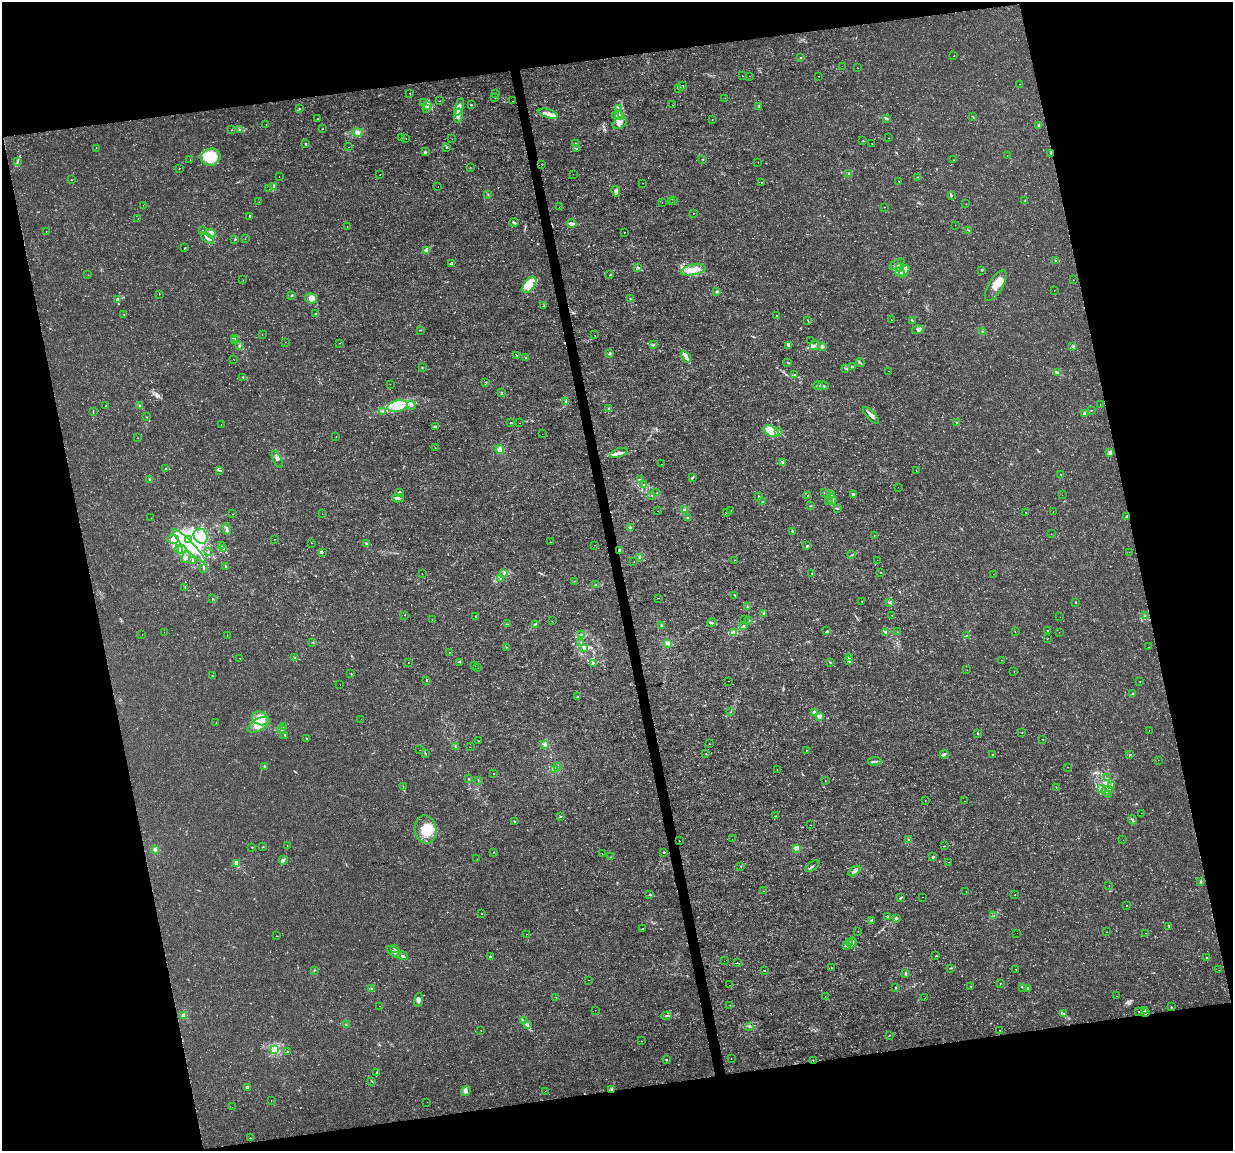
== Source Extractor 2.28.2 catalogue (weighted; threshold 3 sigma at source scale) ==
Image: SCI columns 1-4923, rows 31-4624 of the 4923 x 4701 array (HDU 1 of 3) = the unmasked area's bounding box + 8 px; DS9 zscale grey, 4 x 4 block average (1 PNG px = mean of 4 x 4 image px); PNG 1235 x 1153 px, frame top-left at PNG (2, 2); each listed source drawn as its Kron ellipse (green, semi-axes under 4 px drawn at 4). Shown black and unused: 26% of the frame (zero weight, under 3 of 4 exposures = <1% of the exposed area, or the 3 px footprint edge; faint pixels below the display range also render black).
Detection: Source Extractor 2.28.2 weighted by HDU 2 'WHT'. Background 0.00169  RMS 7.7e-04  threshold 0.00348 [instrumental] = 3 sigma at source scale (4.5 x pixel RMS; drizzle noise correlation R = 1.50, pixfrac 1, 0.0396/0.0396 arcsec/px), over >= 5 px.
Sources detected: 699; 8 too faint to see at this stretch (4 x 4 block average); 11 inside a brighter object's white glare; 5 cosmic-ray / hot-pixel residue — neither listed nor drawn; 13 coinciding with a brighter row at this scale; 46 inside a brighter listed object's ellipse — not listed separately; of the other 616, all 500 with FLUX_AUTO >= 0.0976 (the completeness limit of this list) listed and drawn (116 fainter detections not listed), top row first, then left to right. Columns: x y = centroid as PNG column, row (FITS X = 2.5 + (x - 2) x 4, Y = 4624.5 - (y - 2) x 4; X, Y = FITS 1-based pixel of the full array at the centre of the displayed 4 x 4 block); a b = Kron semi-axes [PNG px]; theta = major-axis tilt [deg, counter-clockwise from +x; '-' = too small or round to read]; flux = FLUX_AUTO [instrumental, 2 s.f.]
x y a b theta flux
954 55 2 2 - 0.11
801 58 3 2 - 0.31
842 66 2 2 - 0.15
858 68 2 2 - 0.14
742 76 2 2 - 0.12
750 76 2 2 - 0.13
819 76 2 2 - 0.15
1020 84 2 2 - 0.22
682 85 2 2 - 0.23
678 88 2 2 - 0.2
410 93 2 2 - 0.13
496 93 2 2 - 0.14
495 98 2 2 - 0.18
725 98 2 2 - 0.16
440 101 2 2 - 0.14
512 101 2 2 - 0.14
424 103 2 2 - 0.17
471 105 2 2 - 0.4
672 105 2 2 - 0.15
428 106 2 2 - 0.49
759 106 2 2 - 0.28
459 107 9 4 72 3.2
427 108 2 2 - 0.16
299 109 2 2 - 0.29
618 109 2 2 - 0.23
548 114 10 4 -18 3.5
458 115 7 4 79 2.3
615 115 2 2 - 0.19
619 115 4 3 - 1.2
973 117 2 2 - 0.24
317 119 2 2 - 0.18
712 119 2 2 - 0.13
886 119 4 2 - 0.69
620 123 8 5 35 3
266 124 2 2 - 0.098
1039 125 3 2 - 0.41
240 129 3 2 - 0.56
323 129 2 2 - 0.23
232 130 2 2 - 0.22
358 132 5 4 - 1.6
402 137 2 2 - 0.11
406 138 2 2 - 0.19
889 138 2 2 - 0.13
452 139 2 2 - 0.14
863 141 2 2 - 0.21
306 143 2 2 - 0.24
576 143 2 2 - 0.26
872 144 2 2 - 0.16
349 147 2 2 - 0.12
446 147 2 2 - 0.32
96 148 2 2 - 0.16
576 149 3 2 - 0.51
425 152 3 2 - 0.64
1051 153 2 2 - 0.29
1007 156 2 2 - 0.11
211 157 10 8 15 20
190 159 2 2 - 0.1
703 159 2 2 - 0.16
954 160 2 2 - 0.11
18 161 4 2 - 0.62
758 162 2 2 - 0.1
542 164 2 2 - 0.1
470 167 2 2 - 0.1
179 168 2 2 - 0.11
849 173 3 3 - 0.52
573 174 2 2 - 0.12
380 175 2 2 - 0.12
279 177 2 2 - 0.11
917 177 2 2 - 0.17
71 180 2 2 - 0.15
899 181 2 2 - 0.36
643 183 2 2 - 0.16
762 183 2 2 - 0.16
274 187 2 2 - 0.18
438 187 2 2 - 0.11
269 189 2 2 - 0.12
616 191 5 3 - 1.6
488 194 2 2 - 0.2
951 196 2 2 - 0.59
1025 200 2 2 - 0.22
674 201 2 2 - 0.24
259 202 2 2 - 0.11
662 202 2 2 - 0.26
672 202 2 2 - 0.13
966 204 2 2 - 0.12
143 205 2 2 - 0.1
559 207 2 2 - 0.1
885 207 2 2 - 0.19
693 213 2 2 - 0.21
250 216 3 2 - 0.6
138 219 2 2 - 0.33
514 222 4 2 - 1
571 224 5 3 - 2.3
955 225 2 2 - 0.3
347 227 2 2 - 0.24
46 231 2 2 - 0.19
202 231 3 2 - 0.44
969 231 2 2 - 0.21
624 232 2 2 - 0.19
211 233 5 3 - 1.6
207 238 8 2 -42 1.9
235 239 3 2 - 0.39
245 239 2 2 - 0.14
185 248 2 2 - 0.47
427 251 4 3 - 0.91
1056 260 2 2 - 0.14
451 263 3 2 - 0.9
897 264 8 3 30 1.6
638 267 4 2 - 0.44
900 268 3 2 - 0.64
693 270 12 5 9 4.9
982 270 3 2 - 0.42
904 271 6 3 57 1.7
900 272 4 2 - 1
88 275 2 2 - 0.11
610 275 2 2 - 0.26
243 280 2 2 - 0.11
1073 280 2 2 - 0.13
529 285 9 5 55 6.4
996 286 17 7 59 6.5
1054 290 2 2 - 0.47
717 291 3 2 - 0.47
159 294 2 2 - 0.16
291 295 3 2 - 0.44
311 298 6 5 - 3
118 299 2 2 - 3.1
630 299 2 2 - 0.34
544 306 2 2 - 0.33
315 314 2 2 - 0.85
124 315 2 2 - 0.12
777 316 2 2 - 0.68
808 320 3 2 - 0.29
891 320 2 2 - 0.16
912 321 2 2 - 0.15
420 330 3 2 - 0.25
918 330 6 2 10 1
982 332 3 2 - 0.5
262 335 2 2 - 0.18
594 335 2 2 - 0.12
235 338 3 2 - 0.44
235 341 2 2 - 0.24
811 341 2 2 - 0.1
285 342 2 2 - 0.12
340 343 2 2 - 0.12
653 344 3 2 - 0.46
239 345 3 2 - 0.31
788 345 4 2 - 1.1
815 345 5 2 - 0.99
822 346 3 2 - 1.2
1073 346 3 2 - 0.62
610 353 3 2 - 0.7
517 355 2 2 - 0.28
686 357 6 3 -60 2.3
526 358 2 2 - 0.36
233 359 2 2 - 0.12
788 363 2 2 - 0.17
860 363 4 2 - 0.53
422 367 2 2 - 0.17
852 367 2 2 - 0.82
845 369 3 2 - 0.33
889 371 2 2 - 0.12
1057 373 4 3 - 0.76
795 375 3 2 - 0.41
243 377 2 2 - 0.33
486 382 3 2 - 0.21
390 384 2 2 - 0.11
818 385 4 3 - 1.1
823 386 5 2 - 0.77
501 392 2 2 - 0.15
566 401 4 2 - 0.71
1100 404 2 2 - 0.13
411 405 5 3 - 1.4
106 406 3 2 - 0.41
139 406 2 2 - 0.34
398 406 10 5 13 5.8
609 409 3 2 - 0.57
1091 410 2 2 - 0.14
383 411 2 2 - 0.32
93 412 3 2 - 0.37
1085 414 2 2 - 3
871 416 11 3 -47 2.4
146 417 2 2 - 0.16
956 422 2 2 - 0.36
511 423 2 2 - 0.2
520 423 2 2 - 0.26
221 425 2 2 - 0.11
435 426 3 2 - 0.98
771 431 8 4 -33 17
779 431 2 2 - 0.22
542 434 2 2 - 0.14
336 437 2 2 - 0.21
138 438 2 2 - 0.15
435 448 2 2 - 0.19
500 450 4 4 - 1.4
1110 452 3 2 - 1.8
619 453 9 3 17 2.4
277 459 9 3 -64 1.4
782 462 2 2 - 0.46
661 464 2 2 - 0.15
165 468 2 2 - 0.27
916 470 2 2 - 0.2
219 471 4 2 - 0.51
1061 475 2 2 - 0.13
692 478 3 2 - 0.54
150 480 3 2 - 0.7
640 480 3 2 - 0.58
643 485 3 2 - 0.25
898 487 2 2 - 0.12
399 493 3 2 - 0.99
657 493 2 2 - 0.2
824 493 2 2 - 0.11
831 494 4 3 - 0.79
652 495 2 2 - 0.18
853 495 3 2 - 1.7
1062 495 2 2 - 0.13
759 496 4 2 - 0.33
807 496 2 2 - 0.11
398 498 6 2 -3 0.94
832 499 5 3 - 0.98
829 501 2 2 - 0.24
763 502 2 2 - 0.24
810 506 2 2 - 0.16
684 509 4 3 - 0.76
837 509 2 2 - 0.29
731 510 2 2 - 0.24
658 511 2 2 - 0.62
1053 512 2 2 - 0.12
726 513 2 2 - 0.11
1026 513 2 2 - 0.33
233 514 2 2 - 0.18
322 514 2 2 - 0.15
1127 516 2 2 - 0.44
151 518 2 2 - 0.15
688 518 3 2 - 0.71
630 528 3 2 - 0.51
227 529 5 4 - 1.3
792 531 3 2 - 0.55
1051 534 2 2 - 0.12
874 535 2 2 - 0.28
201 536 8 6 -54 6.2
173 539 6 4 -16 2.8
274 539 2 2 - 0.17
189 540 2 2 - 57
550 542 2 2 - 0.22
311 543 2 2 - 0.17
366 544 4 2 - 0.85
221 545 2 2 - 0.22
594 545 2 2 - 0.14
189 546 23 4 -46 11
807 546 3 2 - 0.52
182 549 4 3 - 1.4
224 549 3 2 - 0.8
179 550 4 3 - 2
620 550 3 2 - 0.96
208 551 3 2 - 0.34
322 552 3 2 - 0.58
1129 552 2 2 - 0.17
852 555 2 2 - 0.35
186 557 6 3 61 1.2
640 558 4 3 - 0.82
193 560 3 2 - 0.38
734 560 2 2 - 0.11
877 560 2 2 - 0.16
634 562 2 2 - 0.19
226 566 2 2 - 0.39
204 568 3 2 - 0.52
881 572 2 2 - 0.15
504 573 2 2 - 0.34
422 574 2 2 - 0.21
812 574 2 2 - 0.19
993 574 2 2 - 0.13
501 578 2 2 - 0.2
574 581 2 2 - 0.13
596 585 3 2 - 0.43
185 587 2 2 - 0.24
735 595 4 2 - 0.39
659 598 2 2 - 0.098
212 599 2 2 - 0.24
862 601 2 2 - 0.17
890 602 2 2 - 0.29
1076 603 3 2 - 0.3
747 607 3 2 - 0.48
764 614 4 3 - 0.69
405 615 2 2 - 0.11
892 615 2 2 - 0.21
1145 616 2 2 - 0.16
476 617 2 2 - 0.47
1060 617 2 2 - 0.098
744 619 2 2 - 0.13
432 620 2 2 - 0.13
748 620 2 2 - 0.33
552 621 2 2 - 0.11
712 623 4 2 - 0.7
507 624 3 2 - 0.26
535 624 4 2 - 0.7
661 625 2 2 - 0.38
744 626 3 2 - 0.54
1047 630 2 2 - 0.26
827 631 3 2 - 0.34
164 632 2 2 - 0.11
886 632 2 2 - 2.9
897 632 2 2 - 0.15
1015 632 2 2 - 0.1
1059 632 2 2 - 0.11
734 633 3 2 - 0.58
142 634 2 2 - 0.17
581 634 2 2 - 0.28
227 635 2 2 - 0.13
966 636 2 2 - 0.23
1048 638 2 2 - 0.11
313 642 2 2 - 0.3
581 642 4 2 - 0.49
667 643 4 3 - 1.3
506 647 2 2 - 0.19
1149 647 2 2 - 0.14
584 648 4 3 - 1.1
449 652 2 2 - 0.24
239 658 2 2 - 0.24
295 658 2 2 - 0.42
849 658 3 2 - 0.97
1001 660 2 2 - 0.15
849 661 3 3 - 0.64
460 662 2 2 - 0.29
830 662 2 2 - 0.32
408 663 2 2 - 0.15
593 663 4 2 - 0.43
475 666 2 2 - 0.12
477 668 2 2 - 0.43
967 670 2 2 - 0.15
1014 672 2 2 - 0.12
351 674 2 2 - 0.23
213 676 2 2 - 0.16
427 680 2 2 - 0.4
729 681 2 2 - 0.19
1140 681 2 2 - 0.13
340 684 2 2 - 0.11
1132 694 3 2 - 0.41
578 697 2 2 - 0.98
730 712 2 2 - 0.17
814 712 2 2 - 4.8
819 716 4 3 - 1.1
261 718 8 6 -21 7.3
361 719 2 2 - 0.12
216 723 2 2 - 0.12
259 725 12 6 29 6.8
284 727 2 2 - 0.17
281 729 4 2 - 1.1
1149 731 2 2 - 0.15
978 733 3 2 - 0.3
1022 733 2 2 - 0.15
285 735 3 2 - 0.5
306 738 2 2 - 0.35
1043 739 2 2 - 0.11
478 741 2 2 - 0.18
545 744 3 3 - 0.95
709 744 2 2 - 0.32
455 747 3 2 - 0.32
470 747 2 2 - 0.2
420 750 2 2 - 0.11
806 750 2 2 - 0.12
425 753 2 2 - 0.19
706 754 2 2 - 0.44
944 754 5 2 - 0.96
993 755 2 2 - 0.99
1130 755 3 2 - 0.34
1158 760 2 2 - 0.098
875 761 7 2 4 1.2
265 766 2 2 - 0.54
557 767 2 2 - 0.16
1068 767 2 2 - 0.26
554 769 4 2 - 0.48
777 770 2 2 - 0.17
494 773 2 2 - 0.12
1107 778 2 2 - 0.24
469 779 2 2 - 0.16
478 781 2 2 - 0.16
825 781 2 2 - 0.14
1112 785 2 2 - 0.16
403 786 2 2 - 0.17
1056 787 2 2 - 0.12
1102 789 3 2 - 0.53
1107 791 6 2 22 1.1
1108 794 2 2 - 0.14
925 800 2 2 - 0.17
964 801 2 2 - 0.25
1141 813 2 2 - 0.11
775 816 2 2 - 0.15
560 817 2 2 - 0.27
1132 820 5 2 - 1.1
515 821 2 2 - 0.43
810 825 2 2 - 0.1
426 830 14 11 -79 13
732 839 2 2 - 0.14
908 840 3 2 - 0.54
1123 840 2 2 - 0.14
679 841 2 2 - 0.28
287 845 2 2 - 0.14
263 846 2 2 - 0.23
944 846 2 2 - 0.22
252 847 2 2 - 0.32
796 848 3 3 - 1.4
155 850 4 3 - 0.83
493 852 2 2 - 0.15
664 852 2 2 - 0.51
602 854 2 2 - 0.39
611 857 2 2 - 0.26
933 857 2 2 - 3.2
477 859 2 2 - 0.21
283 860 4 3 - 1.3
948 862 2 2 - 0.12
237 864 2 2 - 8.9
741 866 2 2 - 0.24
812 866 8 2 39 1.1
854 871 7 3 35 1.7
1200 882 3 2 - 0.37
1109 885 2 2 - 0.099
763 891 2 2 - 0.13
966 892 2 2 - 0.1
649 895 3 2 - 0.27
1015 895 2 2 - 0.2
922 897 2 2 - 0.12
900 898 3 2 - 0.84
1126 905 2 2 - 0.14
481 914 2 2 - 0.18
994 915 2 2 - 0.28
888 916 4 2 - 0.52
896 918 3 2 - 0.77
872 920 3 2 - 0.29
1169 926 3 2 - 0.39
642 929 3 2 - 0.39
858 931 2 2 - 0.1
1107 932 2 2 - 0.24
1017 933 2 2 - 0.11
1146 933 2 2 - 0.21
526 934 2 2 - 0.19
277 936 2 2 - 0.17
849 943 3 2 - 0.31
852 943 6 2 73 1
847 946 4 2 - 0.65
395 948 4 2 - 1.4
394 952 8 2 -34 1.5
403 956 5 3 - 1.3
936 956 2 2 - 0.28
490 957 4 2 - 0.83
1207 958 3 2 - 0.37
724 961 2 2 - 0.12
737 963 2 2 - 1.2
832 968 2 2 - 0.18
951 968 3 2 - 0.33
1016 969 2 2 - 0.18
314 970 2 2 - 0.34
764 970 2 2 - 0.78
1219 970 2 2 - 0.31
906 973 2 2 - 0.73
588 980 2 2 - 0.46
1000 984 2 2 - 0.23
729 985 2 2 - 0.12
971 986 2 2 - 0.14
1022 987 3 2 - 0.36
371 988 2 2 - 0.29
896 988 2 2 - 0.72
1027 988 3 3 - 0.55
825 996 2 2 - 0.12
1116 996 2 2 - 0.13
556 997 2 2 - 0.14
925 998 2 2 - 0.11
418 1000 7 4 81 1.6
730 1005 2 2 - 0.13
380 1006 2 2 - 0.33
1171 1007 2 2 - 0.41
595 1010 2 2 - 0.17
1145 1010 2 2 - 0.39
1139 1011 2 2 - 0.3
1063 1013 3 2 - 0.24
1146 1013 3 2 - 0.98
184 1015 2 2 - 13
667 1016 5 2 - 0.86
523 1020 3 2 - 0.46
346 1025 2 2 - 0.37
528 1025 3 2 - 0.33
749 1026 3 2 - 0.6
1000 1030 2 2 - 0.29
481 1031 2 2 - 0.14
889 1035 2 2 - 0.18
641 1041 2 2 - 0.21
274 1050 2 2 - 41
287 1052 3 2 - 0.65
731 1058 2 2 - 0.11
666 1059 2 2 - 0.4
813 1060 2 2 - 0.17
377 1073 3 2 - 0.43
372 1081 2 2 - 0.17
247 1087 2 2 - 1.8
611 1089 2 2 - 0.51
466 1091 5 4 - 1.3
545 1091 2 2 - 0.12
271 1101 2 2 - 0.11
427 1102 2 2 - 0.11
232 1107 2 2 - 0.13
250 1138 2 2 - 0.2
Overlapping masked pixels (flux is a lower limit): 6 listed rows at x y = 1051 153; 1127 516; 620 550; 1146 1013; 813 1060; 611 1089
Diffuse or blended objects may show on this block-average render without a row.